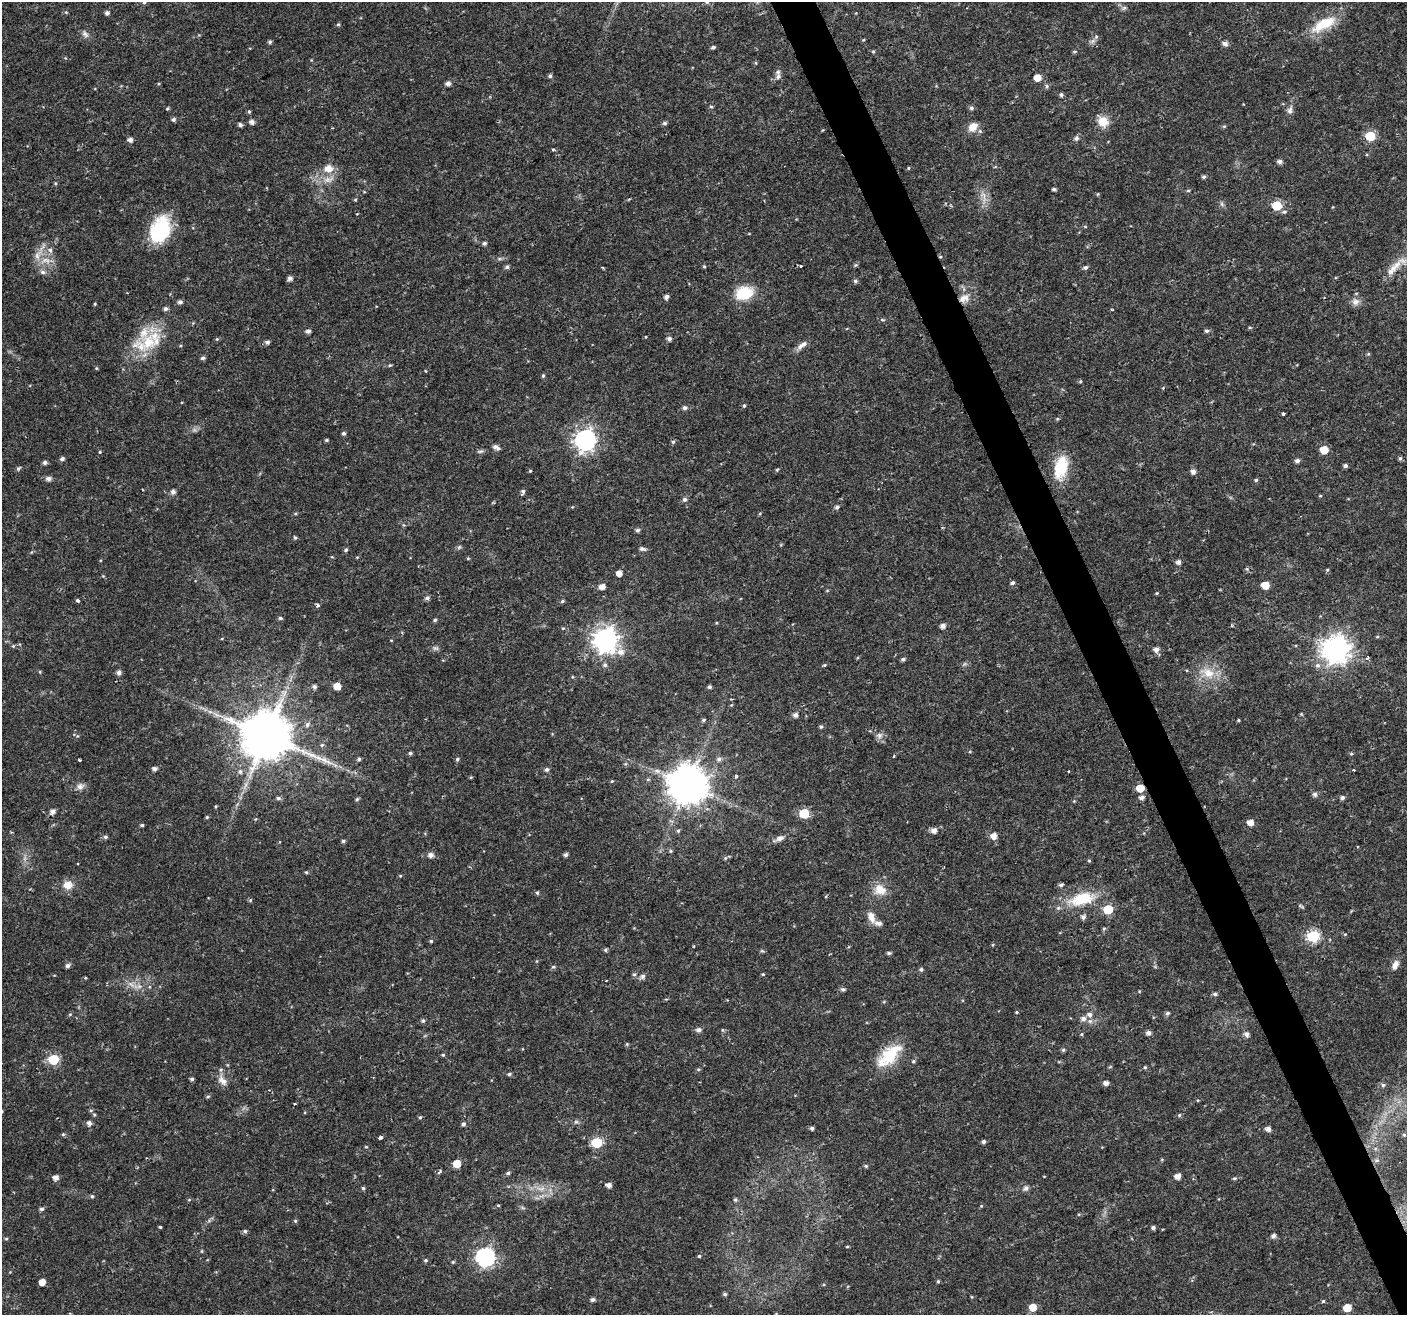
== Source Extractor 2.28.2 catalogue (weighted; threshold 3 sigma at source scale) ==
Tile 6 of 4 x 4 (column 2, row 2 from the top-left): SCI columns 1405-2809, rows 2710-4022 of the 5621 x 5477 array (HDU 1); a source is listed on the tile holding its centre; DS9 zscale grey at full resolution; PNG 1409 x 1317 px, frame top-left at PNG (2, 2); no overlay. Shown black and unused: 3% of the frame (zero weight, under 2 of 3 exposures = <1% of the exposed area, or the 3 px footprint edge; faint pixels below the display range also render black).
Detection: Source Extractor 2.28.2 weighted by HDU 2 'WHT'; one run over the whole footprint, this tile lists its part. Background 0.0197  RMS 0.0029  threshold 0.013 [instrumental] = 3 sigma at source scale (4.5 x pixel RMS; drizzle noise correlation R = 1.50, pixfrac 1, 0.0396/0.0396 arcsec/px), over >= 5 px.
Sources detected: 309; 1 too faint to see at this stretch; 2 cosmic-ray / hot-pixel residue — not listed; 3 inside a brighter listed object's ellipse — not listed separately; the other 303 listed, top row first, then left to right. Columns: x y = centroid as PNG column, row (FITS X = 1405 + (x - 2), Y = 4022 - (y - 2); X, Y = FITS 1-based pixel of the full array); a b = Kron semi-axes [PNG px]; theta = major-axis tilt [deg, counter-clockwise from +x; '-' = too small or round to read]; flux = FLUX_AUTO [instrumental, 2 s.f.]
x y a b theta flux
707 2 5 5 - 0.36
1124 8 8 4 37 0.52
107 13 4 4 - 0.91
338 24 5 4 - 0.36
1324 24 37 13 29 9.2
85 34 12 6 -48 1.1
1096 37 6 5 - 0.56
270 42 5 4 - 0.48
1225 43 6 5 - 1.3
713 47 4 4 - 0.67
1074 51 6 3 0 0.33
873 52 6 4 0 0.33
756 63 5 3 - 0.25
550 76 5 5 - 0.58
778 77 9 6 42 0.9
1037 78 5 5 - 3.8
448 84 5 4 - 1.2
1047 86 6 5 - 0.51
1061 95 5 5 - 0.57
711 107 5 4 - 0.4
971 108 5 5 - 0.68
167 109 5 4 - 0.35
1290 110 11 7 70 1.2
249 112 5 4 - 0.41
173 119 5 5 - 0.68
1103 121 12 10 -45 4.6
252 122 5 5 - 1.1
665 123 5 5 - 0.59
240 125 5 4 - 0.73
1224 126 5 4 - 0.34
973 127 12 9 41 3.1
1370 136 6 5 - 16
1076 138 7 6 - 0.9
130 140 5 5 - 1.2
553 149 3 3 - 0.46
1280 162 6 5 - 1
328 168 13 10 -8 3.1
908 168 4 4 - 0.31
1204 177 5 4 - 0.57
329 179 16 8 11 2.5
55 183 5 4 - 0.3
1054 189 4 3 - 0.6
1188 191 5 3 - 0.3
1098 194 5 3 - 0.24
984 197 21 7 -73 2.6
355 199 5 3 - 0.29
1222 204 7 4 -71 0.55
1277 205 6 5 - 11
1284 212 6 5 - 0.55
1085 226 5 3 - 0.28
160 230 30 21 67 18
484 243 5 4 - 0.61
50 250 7 5 -60 0.85
46 260 16 8 -8 2.8
856 265 5 5 - 0.38
1397 265 25 9 46 4.4
704 266 4 4 - 0.33
801 266 3 3 - 1.1
507 267 6 5 - 0.63
1085 267 6 4 17 0.74
43 272 7 6 - 0.88
290 278 5 5 - 1
855 281 5 5 - 0.6
744 293 18 13 18 9.5
666 297 5 5 - 0.88
964 298 15 9 22 2.6
180 302 5 5 - 0.83
1355 302 11 9 -14 1.6
95 304 4 3 - 0.29
165 309 5 5 - 0.74
1112 310 4 3 - 0.25
882 320 6 4 -3 0.38
308 331 5 4 - 0.96
1207 331 6 5 - 0.63
217 339 5 4 - 0.34
669 339 5 5 - 0.92
148 342 38 23 24 14
267 342 5 5 - 0.8
802 345 15 6 34 1.7
1368 354 5 4 - 0.34
203 358 5 5 - 0.73
390 365 5 4 - 0.36
96 368 4 4 - 0.3
425 371 4 3 - 0.23
543 376 5 4 - 0.41
1080 381 5 3 - 0.3
744 406 5 4 - 0.4
684 408 5 5 - 0.81
1283 414 3 3 - 1.3
343 433 5 4 - 0.59
326 440 5 4 - 0.41
585 440 8 8 - 160
673 442 6 5 - 0.45
496 447 9 5 -30 1.2
1324 450 5 5 - 6.4
480 451 8 4 9 0.56
100 452 4 3 - 0.29
1400 458 5 4 - 0.55
62 459 5 4 - 0.77
1297 461 6 5 - 0.87
45 462 5 4 - 0.79
1345 466 4 4 - 0.78
1061 467 32 16 78 9.2
18 468 6 4 42 0.49
777 470 5 4 - 0.31
530 471 4 4 - 0.31
1193 471 5 5 - 1.2
48 478 5 5 - 1.3
1256 480 4 4 - 0.39
173 492 6 6 - 0.96
523 492 6 5 - 0.66
1320 496 5 3 - 0.26
684 499 6 6 - 0.83
837 507 5 5 - 0.76
637 530 5 4 - 0.71
295 537 5 4 - 0.42
459 547 6 4 72 0.41
643 549 9 4 -14 0.95
346 550 5 4 - 0.58
468 558 4 4 - 0.3
1178 562 5 5 - 1.2
619 573 4 4 - 2.1
1012 583 6 4 28 0.58
1265 585 5 5 - 4.8
602 587 6 5 - 2.1
1157 593 4 4 - 0.28
427 598 6 5 - 0.8
77 600 3 3 - 1.3
562 601 5 4 - 0.44
317 605 4 3 - 1.4
280 618 5 4 - 0.51
435 620 5 4 - 0.43
943 626 5 5 - 1.4
563 628 5 3 - 0.28
1377 637 5 3 - 0.3
391 640 4 3 - 0.21
605 640 8 8 - 260
13 646 5 5 - 0.37
436 648 8 6 -1 0.72
1156 649 6 6 - 1.4
1336 649 10 9 - 330
621 652 9 8 - 2
1367 658 6 4 57 0.48
903 659 5 4 - 0.61
605 665 6 5 - 0.71
824 665 4 4 - 0.31
1318 665 8 7 - 1.1
119 672 5 5 - 1.2
1208 673 22 13 -22 5.7
337 686 5 5 - 3.5
314 687 5 5 - 0.77
709 687 4 4 - 0.61
795 715 5 5 - 1.3
703 720 5 4 - 0.48
1238 720 5 3 - 0.3
307 724 7 6 - 0.95
821 727 5 5 - 0.46
879 735 9 8 - 1.3
77 736 5 3 - 0.3
266 736 14 13 - 1700
322 745 6 5 - 0.49
410 753 4 4 - 0.53
1351 754 5 4 - 0.37
894 756 3 3 - 0.34
359 759 5 4 - 0.48
457 759 5 5 - 0.47
719 759 7 6 - 0.99
79 760 3 3 - 0.8
154 769 5 5 - 0.97
546 769 5 5 - 0.74
1353 770 3 3 - 0.72
240 772 7 7 - 0.92
736 776 5 4 - 0.6
471 777 4 3 - 0.28
648 779 6 4 0 0.37
612 781 4 3 - 0.28
246 785 9 4 71 1
688 785 11 11 - 850
80 786 11 8 22 1.4
1140 788 5 5 - 6
1315 794 6 6 - 1
1141 797 6 5 - 1
1342 797 5 5 - 0.74
278 798 6 5 - 0.61
357 799 5 5 - 0.46
53 811 6 5 - 1.3
804 813 6 5 - 15
207 817 4 4 - 0.32
255 819 5 4 - 0.28
1250 822 6 5 - 2.3
142 825 4 3 - 0.45
934 830 6 6 - 1.7
678 831 5 5 - 0.41
993 836 6 6 - 2.3
105 837 5 5 - 0.55
780 838 12 7 20 1.3
343 841 5 4 - 0.48
670 851 5 4 - 0.38
431 855 6 5 - 1.5
566 855 5 4 - 0.72
725 858 5 5 - 0.43
1089 861 4 4 - 0.35
306 872 4 4 - 0.34
68 885 11 10 - 2.9
1061 885 7 4 14 0.6
880 890 16 14 -20 4.3
537 893 5 4 - 0.45
1082 899 34 15 13 12
250 900 6 4 61 0.34
1108 909 6 5 - 13
871 917 17 8 -69 2.5
1083 917 6 5 - 1
1313 936 6 6 - 31
431 941 4 4 - 0.41
605 950 5 4 - 0.49
762 951 6 4 -18 0.39
889 953 5 4 - 0.56
1395 965 11 7 62 1.6
68 966 5 4 - 0.93
553 967 6 5 - 0.48
921 969 5 5 - 0.55
634 974 6 5 - 0.49
763 974 4 3 - 0.27
643 976 7 6 - 0.92
606 981 3 2 - 0.19
132 985 12 5 -40 1.4
843 989 7 5 8 0.58
1215 994 5 5 - 0.71
1017 1012 5 3 - 0.3
1167 1013 5 5 - 0.66
70 1014 5 3 - 0.29
1089 1014 8 6 -27 1.2
1083 1018 7 6 - 1.3
423 1021 5 5 - 0.54
699 1030 6 5 - 1.1
722 1030 6 4 -89 0.34
1148 1033 5 5 - 1.2
1082 1034 5 4 - 0.31
1246 1034 6 6 - 1.1
1063 1050 5 5 - 0.45
443 1055 5 4 - 0.37
889 1056 35 16 44 12
53 1060 6 6 - 20
913 1061 5 4 - 0.42
1145 1067 5 4 - 0.37
698 1069 5 4 - 0.37
509 1074 5 4 - 0.53
192 1079 4 4 - 0.62
223 1081 15 8 -49 2.1
1106 1083 5 5 - 1.3
1383 1085 5 4 - 0.48
208 1096 5 3 - 0.36
94 1115 5 4 - 0.36
1179 1115 5 4 - 0.41
420 1117 5 4 - 0.35
576 1122 7 5 27 0.55
89 1123 5 5 - 1.1
463 1124 5 5 - 0.67
812 1128 4 4 - 0.72
1268 1129 5 5 - 1.4
63 1134 5 4 - 0.41
1404 1135 4 4 - 0.35
380 1137 4 3 - 2.7
983 1142 4 4 - 0.72
596 1143 6 6 - 18
366 1147 4 4 - 0.28
1377 1160 7 5 -18 0.67
457 1163 5 5 - 5.4
866 1166 5 4 - 0.44
439 1172 8 3 50 0.39
508 1173 5 4 - 0.57
1177 1176 5 5 - 2
56 1178 5 5 - 1.6
1234 1178 6 4 2 0.43
609 1185 6 4 -10 1.4
363 1188 4 4 - 0.44
1026 1188 6 6 - 1
541 1189 14 5 2 1.8
92 1196 5 4 - 0.43
735 1200 5 4 - 0.44
498 1205 5 3 - 0.27
981 1206 5 4 - 0.27
42 1209 5 5 - 0.71
295 1221 5 4 - 0.39
160 1227 3 3 - 0.3
1153 1228 5 4 - 0.72
245 1231 5 5 - 0.52
1273 1236 5 5 - 1
6 1239 5 3 - 0.31
847 1247 5 3 - 0.3
202 1251 5 3 - 0.28
699 1256 4 4 - 0.35
485 1257 7 7 - 110
426 1260 5 5 - 0.47
453 1262 5 4 - 0.33
938 1281 4 4 - 0.35
42 1282 5 5 - 3
725 1294 5 4 - 0.58
972 1297 4 3 - 0.23
593 1300 5 4 - 0.78
1323 1301 5 4 - 0.4
1033 1307 6 6 - 4
1347 1308 5 5 - 5.4
Overlapping masked pixels (flux is a lower limit): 3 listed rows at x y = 964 298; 1140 788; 889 1056
Isophote crosses this tile's border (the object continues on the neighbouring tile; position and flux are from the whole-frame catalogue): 1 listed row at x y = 707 2